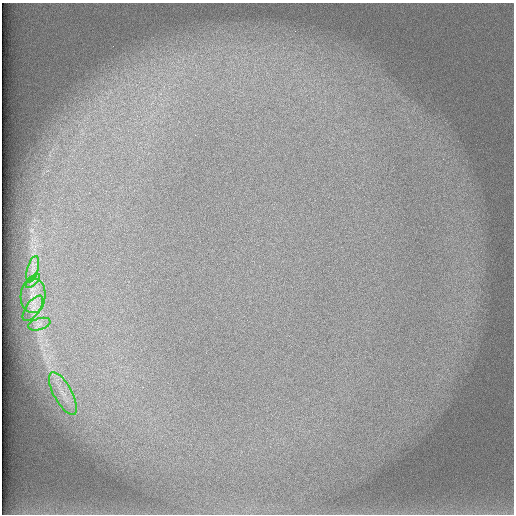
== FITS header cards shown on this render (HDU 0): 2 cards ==
NAXIS1  =                  512 /
NAXIS2  =                  512 /

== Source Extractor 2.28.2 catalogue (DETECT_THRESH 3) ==
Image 512 x 512 px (HDU 0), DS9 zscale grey, 1 PNG px = 1 image px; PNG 516 x 516 px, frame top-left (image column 1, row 512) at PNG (2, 3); each listed source drawn as its Kron ellipse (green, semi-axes under 4 px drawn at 4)
Background 102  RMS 3.1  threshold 9.45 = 3 sigma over >= 5 px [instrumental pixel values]
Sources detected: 6; all 6 listed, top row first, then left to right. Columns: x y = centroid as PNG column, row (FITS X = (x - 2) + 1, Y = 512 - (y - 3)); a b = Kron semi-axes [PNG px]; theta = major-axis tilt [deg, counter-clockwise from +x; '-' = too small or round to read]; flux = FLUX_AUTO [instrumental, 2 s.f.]
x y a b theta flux
33 269 13 5 74 1200
33 281 9 3 45 510
33 296 17 12 88 2600
33 308 15 7 55 1300
39 324 11 6 16 930
63 393 24 9 -61 3200